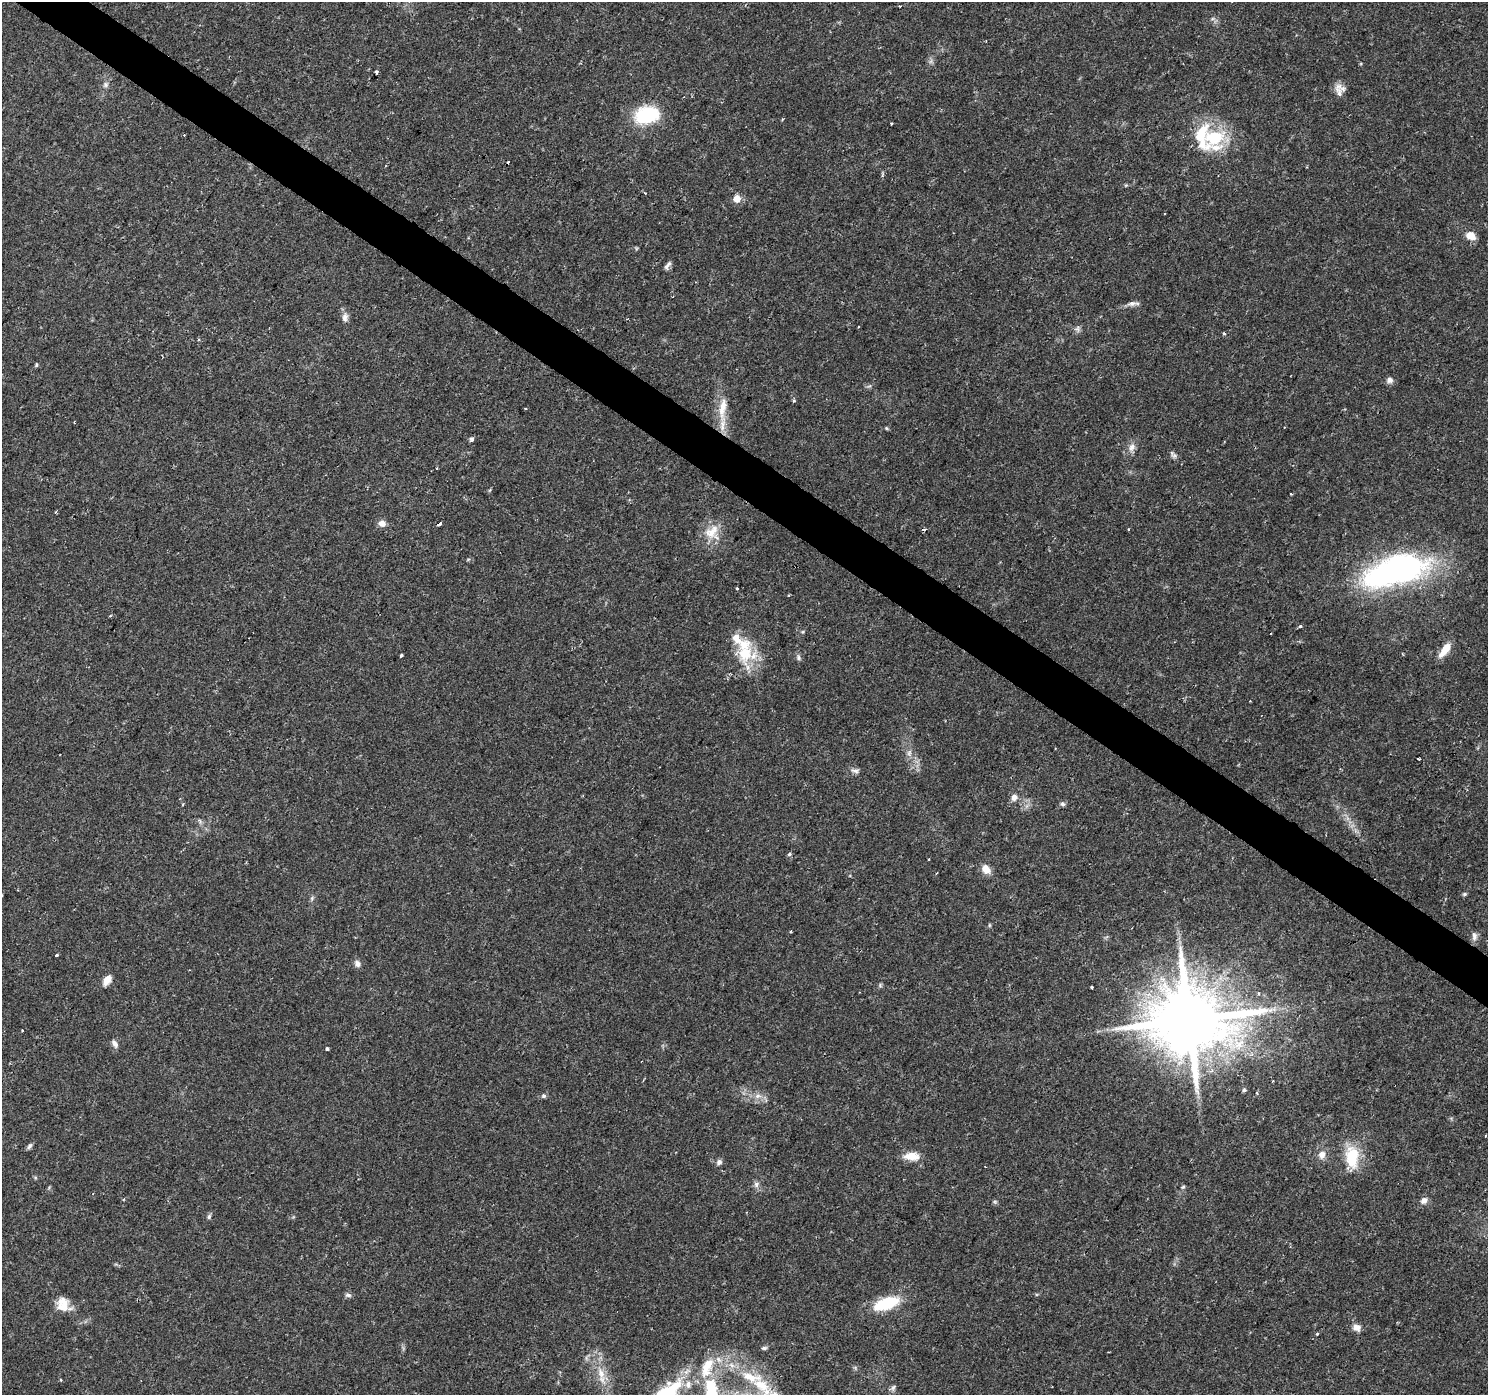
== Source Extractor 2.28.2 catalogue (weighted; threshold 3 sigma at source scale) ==
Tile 11 of 4 x 4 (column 3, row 3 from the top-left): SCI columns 2975-4460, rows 1574-2966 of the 5953 x 5998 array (HDU 1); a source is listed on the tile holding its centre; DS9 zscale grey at full resolution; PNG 1490 x 1397 px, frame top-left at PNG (2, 2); no overlay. Shown black and unused: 3% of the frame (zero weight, under 2 of 3 exposures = <1% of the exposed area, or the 3 px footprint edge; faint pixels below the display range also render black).
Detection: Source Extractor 2.28.2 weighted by HDU 2 'WHT'; one run over the whole footprint, this tile lists its part. Background 0.0415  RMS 0.0033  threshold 0.015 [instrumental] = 3 sigma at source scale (4.5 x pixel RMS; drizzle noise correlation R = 1.50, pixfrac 1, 0.0396/0.0396 arcsec/px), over >= 5 px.
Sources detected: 101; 1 inside a brighter object's white glare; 6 cosmic-ray / hot-pixel residue — not listed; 7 inside a brighter listed object's ellipse — not listed separately; the other 87 listed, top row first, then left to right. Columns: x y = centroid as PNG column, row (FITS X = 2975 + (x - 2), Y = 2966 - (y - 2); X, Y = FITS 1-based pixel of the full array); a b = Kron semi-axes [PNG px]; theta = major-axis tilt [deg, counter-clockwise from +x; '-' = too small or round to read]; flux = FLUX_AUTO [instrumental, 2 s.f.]
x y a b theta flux
376 72 3 3 - 1.5
106 85 7 7 - 1.1
1339 92 18 10 -75 2.7
646 115 27 17 13 20
891 123 3 3 - 0.44
1214 137 26 18 13 18
508 162 3 3 - 0.75
882 175 6 4 88 0.5
737 198 5 5 - 5.8
1471 236 11 8 -26 3.5
668 265 12 5 53 1.1
1133 303 16 6 3 1.6
345 317 13 8 82 1.7
858 327 3 2 - 0.26
1077 329 10 5 -87 0.97
1224 333 4 3 - 0.44
36 365 6 4 78 0.42
1390 380 9 8 - 1.3
794 401 5 4 - 0.41
525 408 3 2 - 0.28
723 408 35 10 84 6.5
886 428 5 4 - 0.4
472 439 5 4 - 0.94
1132 447 13 8 63 2.1
437 468 3 3 - 0.7
1291 494 3 2 - 0.29
55 512 3 3 - 0.38
382 523 9 7 -7 2
439 524 4 3 - 7.2
712 532 24 16 42 6.6
1396 570 77 31 17 87
737 588 3 3 - 0.86
1300 626 4 3 - 0.8
1445 650 17 7 54 5.5
745 654 26 22 77 14
401 655 4 3 - 1.5
798 657 9 5 -76 0.82
1250 701 3 2 - 0.29
909 753 9 6 64 1.2
1419 759 3 3 - 1.1
855 770 12 7 -7 1.2
1014 797 7 6 - 2
183 804 4 3 - 0.34
1062 804 6 6 - 0.78
789 854 5 4 - 0.8
986 869 12 9 -48 2.9
1464 894 6 4 27 0.52
312 898 6 5 - 0.58
989 925 6 4 -90 0.36
1474 936 12 7 -85 1.4
56 955 3 3 - 0.97
357 964 8 7 - 1.5
107 980 12 7 59 2.9
880 985 6 5 - 0.52
1092 987 3 3 - 1.4
1258 993 5 3 - 0.38
1189 1020 21 18 18 4000
22 1030 3 3 - 0.74
115 1044 11 6 -58 1.4
327 1049 3 3 - 1.5
1244 1090 4 4 - 0.57
1257 1093 4 2 - 0.33
544 1096 7 5 19 0.66
758 1096 8 6 19 1.5
30 1146 10 5 53 0.82
1322 1155 12 10 71 2.4
911 1156 20 10 -2 4.4
1352 1157 28 15 -87 12
719 1162 7 7 - 1.1
756 1184 9 6 53 1.2
1183 1187 6 4 22 0.5
995 1201 6 4 0 0.5
1424 1201 8 7 - 1.8
209 1217 7 4 63 0.66
348 1295 9 5 -7 0.86
886 1303 31 13 19 14
63 1305 18 14 -57 5.4
1357 1327 10 8 -3 2.1
1317 1334 4 3 - 0.35
764 1348 7 5 0 0.69
707 1367 32 14 69 8.9
601 1373 16 9 -69 4.2
61 1380 4 3 - 0.31
688 1384 11 8 -85 2.4
762 1386 37 17 -43 15
893 1387 7 5 44 0.81
712 1393 26 17 -62 15
Overlapping masked pixels (flux is a lower limit): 2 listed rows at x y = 439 524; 1189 1020
Isophote crosses this tile's border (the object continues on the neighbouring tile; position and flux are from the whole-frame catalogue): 1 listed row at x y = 712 1393